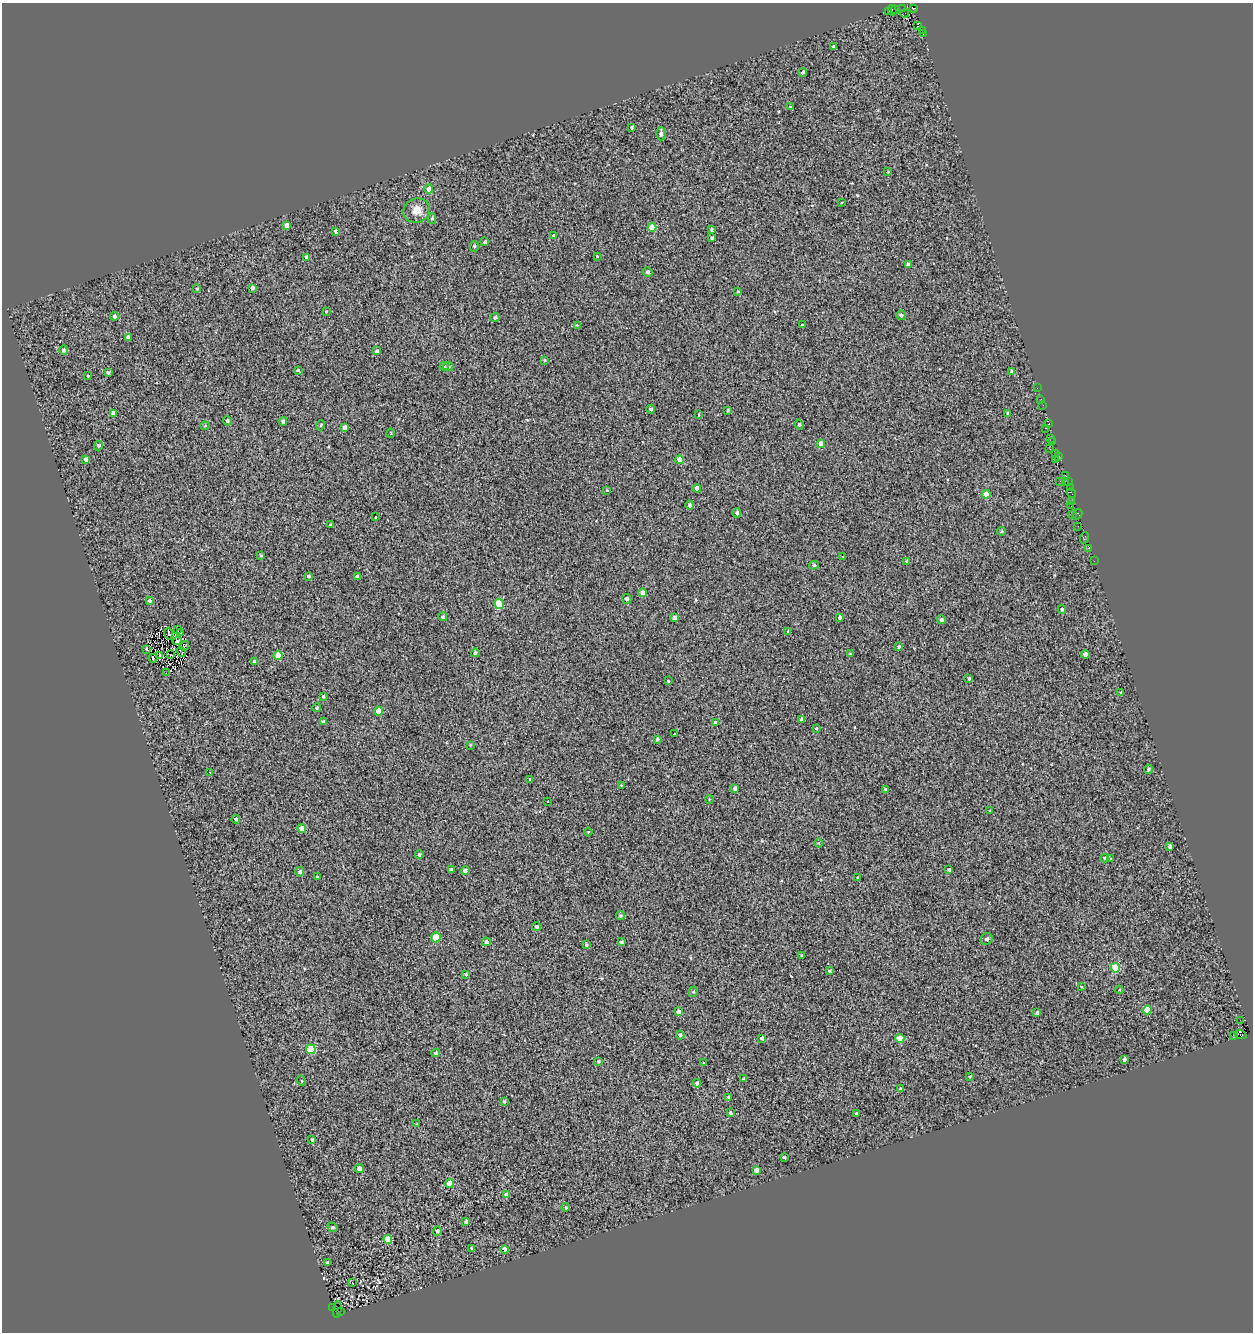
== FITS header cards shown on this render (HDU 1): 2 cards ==
NAXIS1  =                 1251
NAXIS2  =                 1330

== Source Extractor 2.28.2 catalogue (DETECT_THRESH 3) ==
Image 1251 x 1330 px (HDU 1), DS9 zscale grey, 1 PNG px = 1 image px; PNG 1255 x 1334 px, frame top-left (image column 1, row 1330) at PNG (2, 3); each listed source drawn as its Kron ellipse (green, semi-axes under 4 px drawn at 4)
Background 0.168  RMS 1.4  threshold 4.05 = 3 sigma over >= 5 px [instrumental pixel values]
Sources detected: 228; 4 with non-positive FLUX_AUTO (blend fragments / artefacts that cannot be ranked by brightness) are neither listed nor drawn; the other 224 listed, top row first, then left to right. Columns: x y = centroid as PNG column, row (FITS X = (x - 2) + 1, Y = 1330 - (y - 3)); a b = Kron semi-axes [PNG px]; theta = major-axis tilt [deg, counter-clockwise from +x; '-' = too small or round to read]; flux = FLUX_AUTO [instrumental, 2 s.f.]
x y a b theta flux
903 8 3 2 - 98
914 8 4 3 - 490
892 10 5 3 - 3600
895 10 4 3 - 670
888 11 3 2 - 270
905 13 4 2 - 620
918 26 3 2 - 320
922 30 2 2 - 77
923 34 2 2 - 51
833 47 3 3 - 160
803 72 4 4 - 180
790 106 3 3 - 190
632 127 3 3 - 130
661 134 7 4 88 310
888 172 4 2 - 61
429 189 4 4 - 870
841 203 3 3 - 290
417 211 13 12 - 990
432 219 5 4 - 120
287 225 4 4 - 560
652 227 4 4 - 1700
712 230 4 4 - 180
336 231 3 3 - 180
553 236 3 3 - 94
712 238 3 3 - 110
485 242 4 3 - 190
474 247 5 4 - 140
597 256 3 3 - 380
307 257 4 4 - 370
908 264 4 3 - 250
648 272 5 4 - 200
252 288 4 3 - 230
197 289 4 3 - 140
738 292 3 3 - 89
326 311 4 4 - 86
901 315 5 5 - 230
114 316 4 4 - 160
495 318 5 4 - 190
577 325 4 3 - 75
802 325 3 2 - 160
128 337 4 3 - 190
64 350 5 4 - 260
377 351 4 3 - 160
544 360 3 3 - 72
444 366 5 4 - 120
448 367 5 4 - 160
298 370 3 3 - 120
108 372 3 3 - 140
1012 372 4 4 - 300
87 376 3 3 - 600
1037 388 2 2 - 50
1041 399 2 2 - 230
1043 405 3 2 - 74
651 409 4 4 - 190
728 410 3 3 - 140
113 413 4 4 - 320
1008 413 3 3 - 150
698 415 4 3 - 190
228 421 4 4 - 180
283 421 4 4 - 160
1049 423 3 3 - 490
321 425 5 3 - 86
799 425 5 4 - 150
205 426 4 4 - 110
345 427 4 4 - 420
1046 428 3 2 - 330
391 433 4 3 - 67
1050 438 3 2 - 98
1052 442 3 2 - 180
821 444 4 4 - 980
99 446 4 4 - 160
1050 449 3 2 - 140
1056 453 3 2 - 140
1059 456 3 2 - 400
1055 459 3 2 - 250
86 460 4 4 - 420
680 460 4 4 - 990
1066 476 3 2 - 260
1060 481 3 2 - 310
1068 482 3 2 - 130
1065 483 2 2 - 110
697 488 4 4 - 390
1070 488 2 2 - 680
607 490 3 2 - 75
1071 493 5 3 - 200
986 494 4 4 - 850
1072 501 3 2 - 510
690 505 4 4 - 190
1071 506 3 2 - 100
737 513 5 4 - 210
1077 514 6 4 60 690
1072 515 2 2 - 130
376 517 3 2 - 58
330 525 3 3 - 91
1078 526 2 2 - 67
1002 531 4 4 - 110
1084 538 6 2 70 140
1088 548 3 2 - 310
261 555 4 3 - 88
843 556 3 2 - 77
906 561 3 3 - 96
1094 561 2 2 - 46
814 565 5 4 - 160
308 576 4 4 - 160
357 576 3 3 - 170
643 593 4 4 - 630
627 599 5 4 - 250
149 601 4 4 - 170
499 604 5 4 - 3400
1062 609 4 3 - 150
443 617 4 4 - 190
675 617 4 4 - 360
840 617 4 3 - 220
941 620 4 4 - 210
177 630 4 2 - 84
788 631 4 3 - 66
169 633 6 2 -77 78
181 633 4 2 - 96
177 641 4 3 - 100
184 646 5 2 - 120
899 647 3 3 - 150
147 649 4 3 - 360
181 652 5 2 - 81
475 653 4 4 - 160
850 654 3 3 - 110
1085 654 4 4 - 490
160 655 3 2 - 46
171 655 2 2 - 59
278 655 4 4 - 1200
153 658 4 2 - 95
254 662 4 3 - 170
166 673 2 2 - 94
969 679 3 3 - 150
668 681 3 3 - 360
1121 692 4 2 - 56
323 696 4 3 - 140
317 708 4 3 - 110
378 711 4 4 - 1400
801 719 3 3 - 180
323 722 4 4 - 210
715 722 3 3 - 1000
816 728 4 3 - 72
674 734 3 3 - 390
657 739 3 3 - 180
470 745 3 2 - 75
1148 769 4 4 - 170
210 772 3 2 - 72
530 779 3 3 - 150
621 785 3 2 - 66
735 788 4 3 - 220
885 789 4 3 - 110
709 799 4 3 - 65
548 801 3 2 - 180
990 811 4 2 - 66
236 819 4 4 - 140
302 828 4 4 - 620
588 832 4 3 - 74
819 843 4 3 - 66
1170 846 4 3 - 210
419 854 4 4 - 130
1105 858 4 4 - 140
1111 859 3 3 - 84
451 869 3 3 - 120
949 869 3 3 - 150
465 871 4 4 - 570
300 872 4 4 - 210
317 877 3 3 - 88
858 878 3 3 - 180
620 916 4 4 - 160
536 927 4 4 - 190
436 937 5 5 - 1800
987 939 6 5 - 210
486 942 4 4 - 340
621 942 3 3 - 170
586 945 3 3 - 110
802 956 4 3 - 150
1115 968 5 4 - 2900
829 971 4 4 - 130
466 974 4 3 - 110
1081 986 4 2 - 61
1119 990 4 4 - 99
693 992 5 4 - 130
1147 1010 4 4 - 1500
678 1012 4 4 - 280
1037 1013 3 3 - 150
1240 1020 2 2 - 41
680 1035 4 4 - 240
1233 1035 2 2 - 170
1240 1035 6 3 -21 450
762 1038 4 3 - 270
900 1038 4 4 - 1400
311 1049 5 4 - 3600
436 1053 4 4 - 160
1124 1059 4 3 - 230
598 1061 4 3 - 120
704 1063 3 3 - 190
970 1076 3 3 - 94
744 1079 3 3 - 150
302 1081 5 3 - 81
697 1083 4 4 - 230
901 1089 4 3 - 170
728 1097 3 2 - 120
504 1101 4 3 - 130
730 1113 3 3 - 170
856 1113 3 3 - 120
417 1124 4 3 - 62
312 1140 4 3 - 110
784 1157 4 3 - 850
359 1169 4 4 - 710
756 1170 4 4 - 380
449 1184 4 4 - 740
506 1195 4 4 - 340
566 1207 4 3 - 110
466 1221 3 3 - 150
332 1227 5 4 - 150
437 1231 5 4 - 250
388 1239 4 4 - 2500
472 1248 3 3 - 110
505 1249 4 4 - 890
327 1262 4 3 - 130
352 1283 3 3 - 200
333 1308 3 2 - 630
337 1309 8 3 82 490
340 1312 4 3 - 1100
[4 non-positive-flux detections neither listed nor drawn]